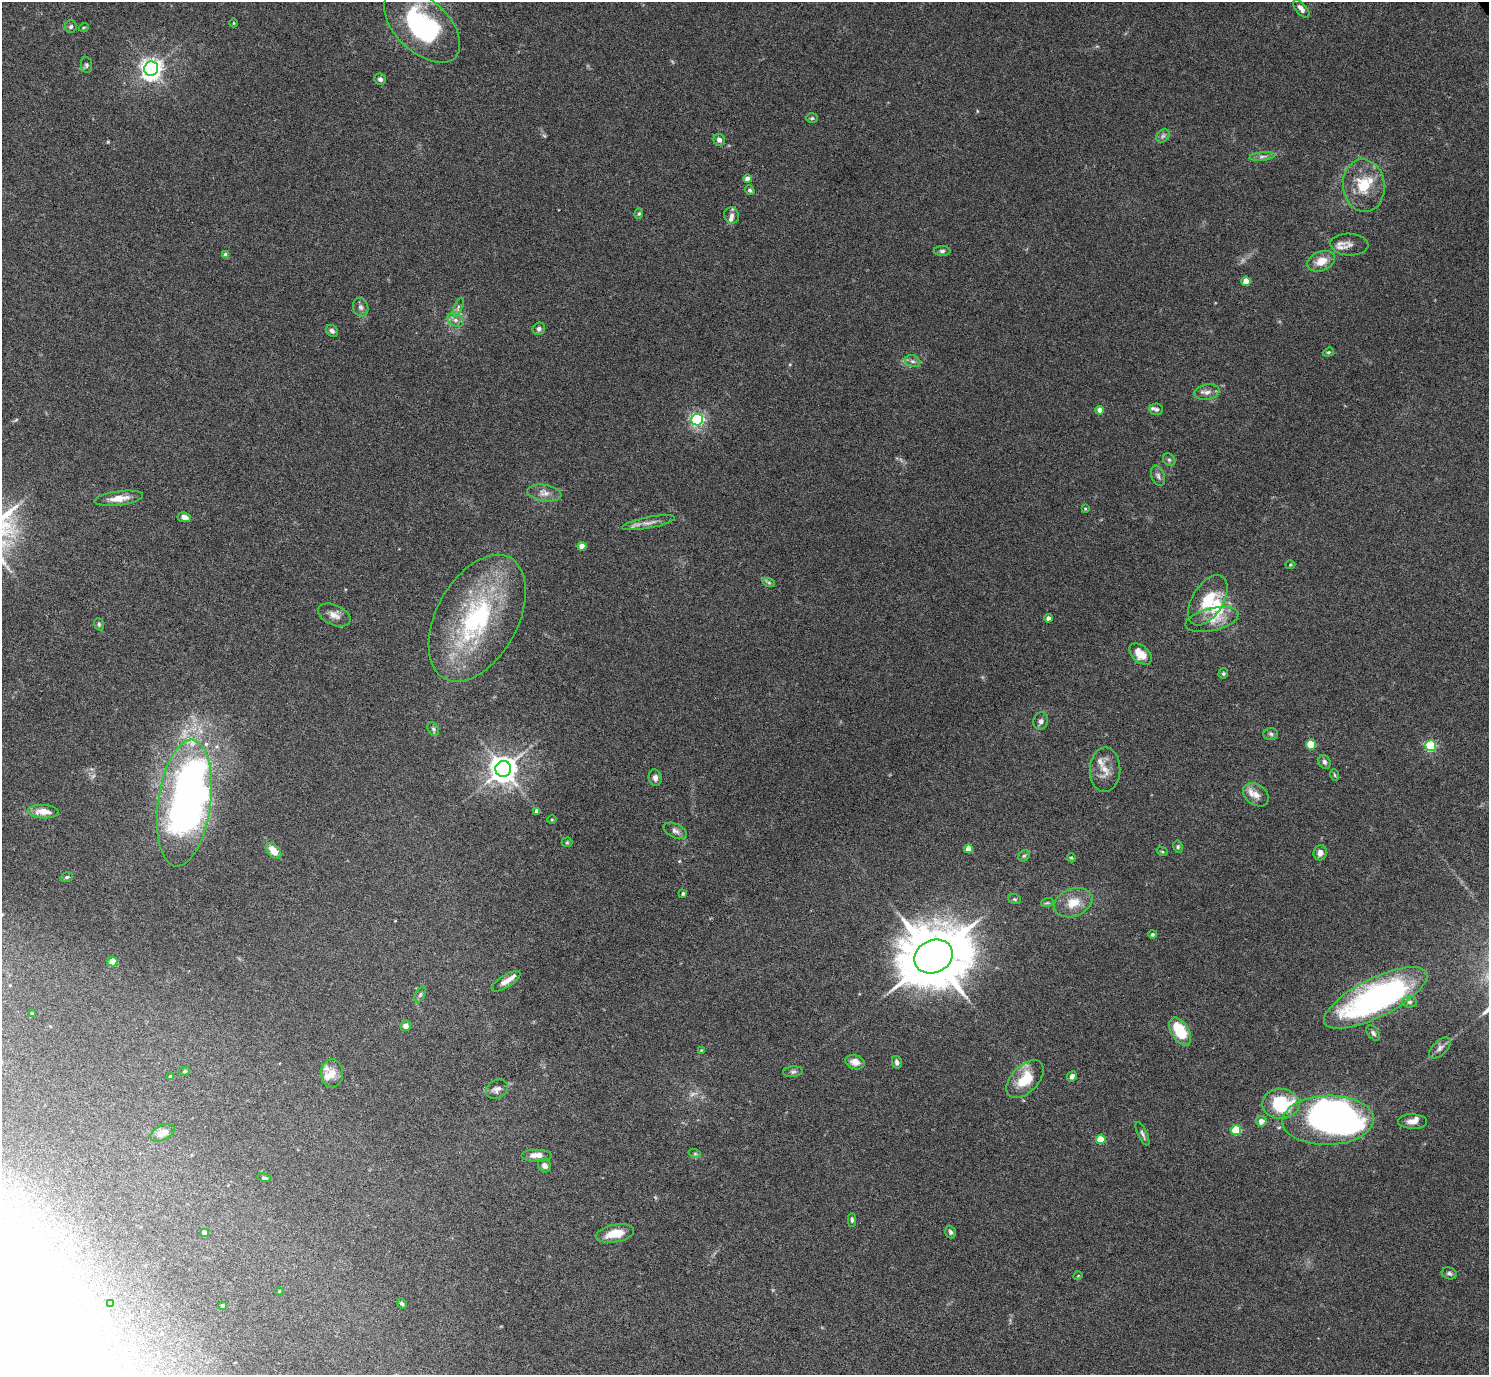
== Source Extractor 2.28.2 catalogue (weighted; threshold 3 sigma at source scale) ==
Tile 7 of 4 x 4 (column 3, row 2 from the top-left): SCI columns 2980-4466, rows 3050-4422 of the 6002 x 5991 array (HDU 1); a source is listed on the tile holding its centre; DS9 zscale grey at full resolution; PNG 1491 x 1377 px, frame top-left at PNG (2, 2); each listed source drawn as its Kron ellipse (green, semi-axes under 4 px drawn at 4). Shown black and unused: <1% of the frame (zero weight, under 5 of 9 exposures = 3% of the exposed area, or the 3 px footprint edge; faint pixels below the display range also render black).
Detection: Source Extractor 2.28.2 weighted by HDU 2 'WHT'; one run over the whole footprint, this tile lists its part. Background 0.0656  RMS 0.0033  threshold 0.0133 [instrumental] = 3 sigma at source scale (4.09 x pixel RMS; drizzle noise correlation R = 1.36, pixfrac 0.8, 0.05/0.05 arcsec/px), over >= 5 px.
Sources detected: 145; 4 too faint to see at this stretch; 4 inside a brighter object's white glare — neither listed nor drawn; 13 inside a brighter listed object's ellipse — not listed separately; the other 124 listed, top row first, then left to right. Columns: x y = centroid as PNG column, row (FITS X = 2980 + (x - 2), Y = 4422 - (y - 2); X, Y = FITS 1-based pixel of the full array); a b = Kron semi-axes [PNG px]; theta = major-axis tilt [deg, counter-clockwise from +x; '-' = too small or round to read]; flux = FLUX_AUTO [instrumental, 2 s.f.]
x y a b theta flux
1301 9 11 5 -49 1.2
233 23 4 3 - 0.27
422 26 46 26 -43 44
71 27 6 6 - 0.62
84 27 5 3 - 0.26
86 65 8 5 -83 0.63
151 69 7 7 - 200
380 79 6 5 - 0.92
812 118 6 5 - 0.45
1163 136 7 6 - 0.9
719 140 6 5 - 1.3
1262 156 12 4 6 0.98
747 179 4 4 - 1.9
1364 186 26 21 -84 10
750 190 5 4 - 0.51
639 214 5 4 - 0.43
732 215 8 7 - 1.2
1349 244 19 11 -4 2.1
942 251 8 5 1 0.76
226 255 4 4 - 1.6
1321 261 14 9 21 4.1
1246 281 4 4 - 4.3
361 307 9 7 -71 1.1
458 307 10 4 68 0.75
455 320 9 6 -27 1.3
539 329 6 6 - 0.93
332 331 6 5 - 0.92
1328 352 6 4 19 0.44
913 361 8 6 -19 0.89
1207 392 12 7 10 1.7
1156 409 7 6 - 0.64
1100 410 4 4 - 2.4
697 420 6 5 - 67
1169 460 7 5 -43 0.62
1158 476 10 6 -72 1
544 493 17 8 -9 2.3
119 498 24 7 7 3.4
1085 509 4 4 - 0.31
184 517 7 5 -8 1.5
648 523 27 5 11 2.2
582 546 4 4 - 2.9
1290 565 5 4 - 0.41
769 583 6 4 -19 0.54
1208 600 28 15 59 10
334 615 17 10 -24 2.4
477 618 69 40 61 49
1048 618 4 4 - 1.7
1212 620 27 11 13 4.9
99 624 6 4 -71 0.49
1141 654 13 8 -42 4.2
1223 673 5 5 - 0.44
1041 721 9 7 73 1.2
433 729 7 5 -61 0.64
1271 734 7 6 - 0.71
1311 744 5 5 - 8.8
1430 746 5 5 - 32
1324 762 7 5 -65 0.83
503 769 8 7 - 370
1105 770 22 15 89 4.2
1335 775 6 3 -70 0.37
655 778 8 6 -80 1.2
1256 795 14 10 -37 2.4
184 803 64 26 82 120
43 811 15 6 -3 3.7
537 811 4 4 - 1.5
552 820 5 3 - 0.29
675 831 12 7 -26 1.3
567 842 5 5 - 0.38
1178 847 6 4 -78 0.52
968 849 4 4 - 3.8
274 851 9 6 -49 4.5
1162 851 6 3 -19 0.39
1320 853 8 6 75 1.9
1024 856 6 5 - 0.53
1071 858 4 4 - 0.36
67 877 6 4 18 0.48
683 893 4 4 - 0.61
1015 899 6 5 - 0.46
1047 903 6 4 18 0.46
1073 903 20 14 21 5.6
1152 934 4 4 - 0.55
933 956 20 16 26 2500
112 962 5 4 - 5.7
506 981 16 6 32 2.2
420 995 8 4 63 0.69
1376 998 57 19 26 79
1410 1002 7 5 2 0.73
32 1014 4 3 - 0.67
406 1026 5 5 - 1.6
1180 1031 15 8 -59 12
1373 1033 8 5 -52 0.73
1440 1048 13 7 45 1.3
701 1050 4 4 - 0.24
855 1062 10 7 -15 2.2
897 1062 6 5 - 1
185 1071 5 4 - 0.48
793 1072 9 5 5 0.74
332 1073 14 11 88 3
1072 1076 5 4 - 1.1
170 1077 4 3 - 0.67
1025 1079 23 13 46 9.2
497 1089 11 9 30 1.4
1281 1104 18 15 -1 19
1328 1120 46 24 1 120
1261 1121 5 5 - 2.3
1412 1122 14 7 -3 2
1236 1130 5 5 - 16
162 1133 13 7 27 3.7
1143 1134 13 4 -65 0.91
1101 1139 5 4 - 8.7
695 1154 6 4 -19 0.51
537 1155 15 6 0 2.7
545 1166 7 6 - 1.3
264 1178 7 3 -12 0.35
852 1220 7 4 -88 0.63
204 1232 4 4 - 1.2
950 1232 6 5 - 0.71
615 1234 19 8 11 5.9
1449 1273 8 5 -20 0.76
1078 1276 4 3 - 0.24
279 1291 4 3 - 0.23
402 1303 6 4 -49 0.49
110 1304 4 4 - 0.24
223 1306 4 4 - 0.51